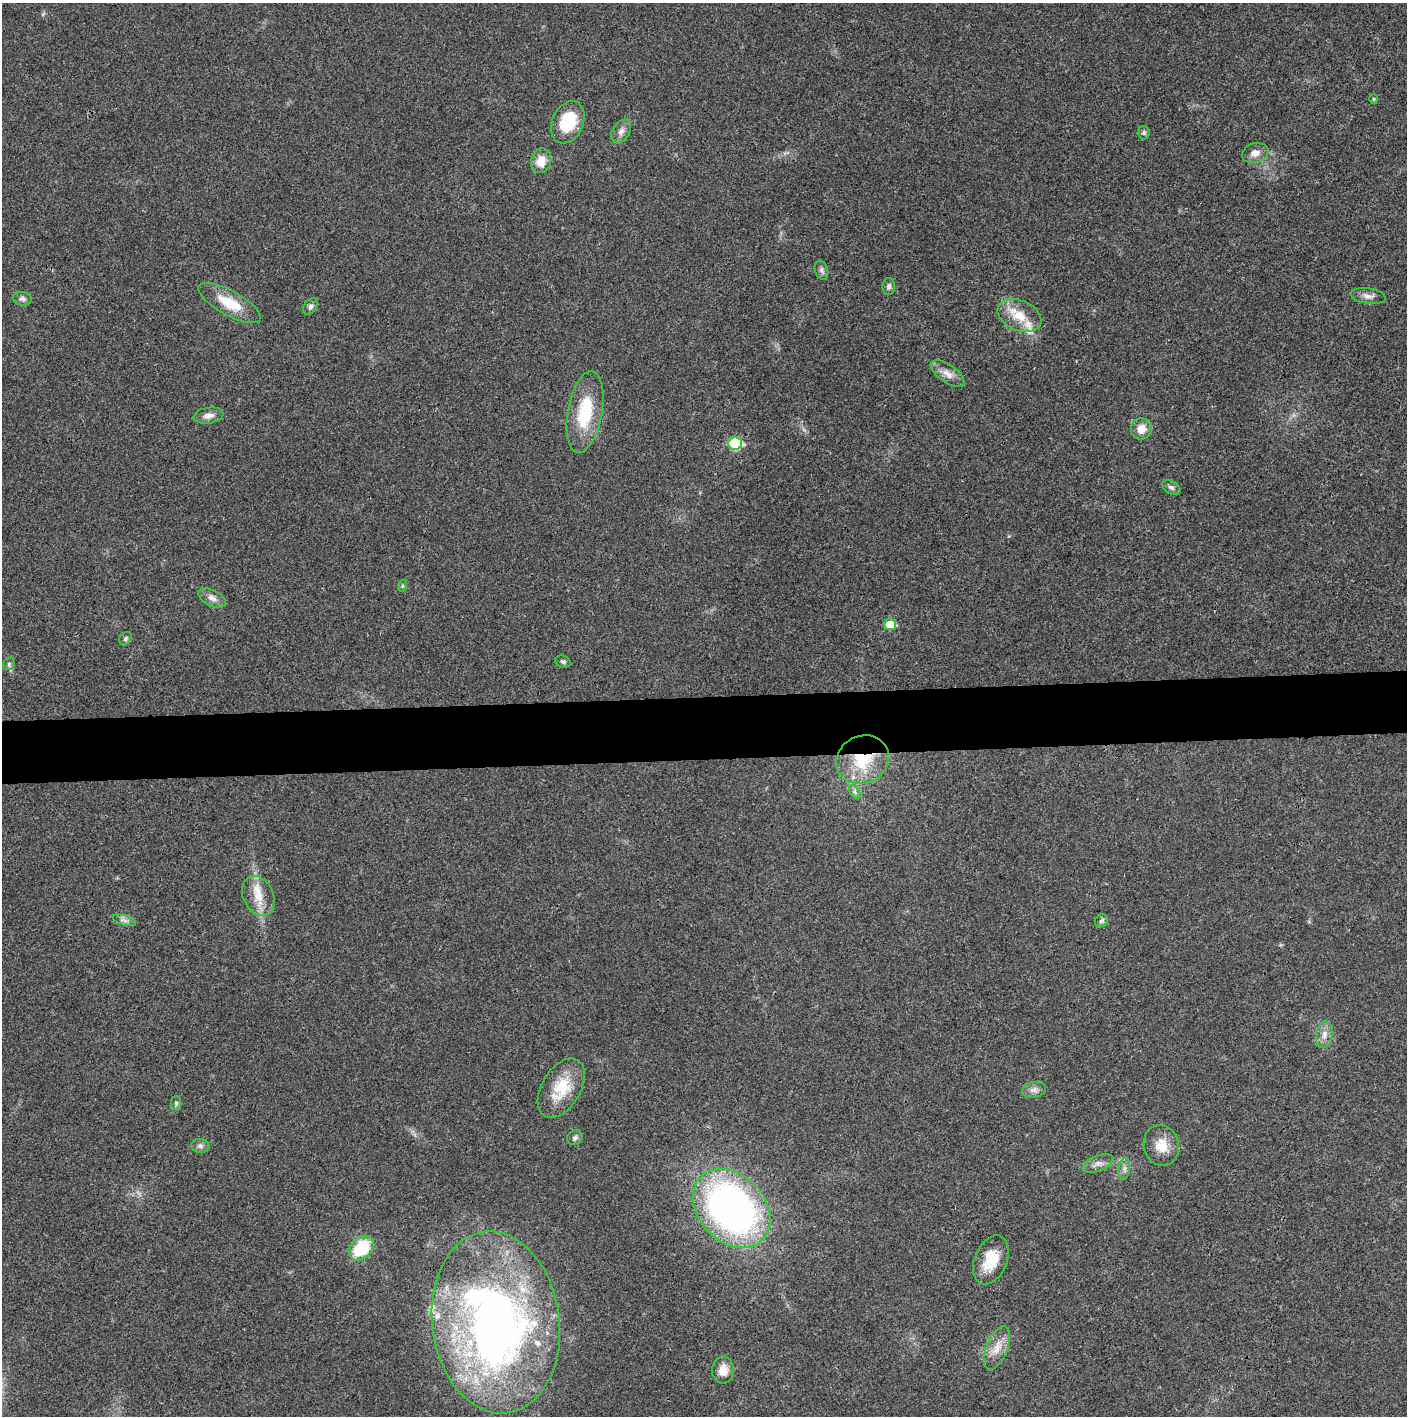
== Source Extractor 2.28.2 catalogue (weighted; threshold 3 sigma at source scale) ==
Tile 5 of 3 x 3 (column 2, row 2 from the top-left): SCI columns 1410-2814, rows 1416-2829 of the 4221 x 4243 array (HDU 1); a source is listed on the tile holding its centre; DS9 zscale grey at full resolution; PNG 1409 x 1418 px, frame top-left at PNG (2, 3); each listed source drawn as its Kron ellipse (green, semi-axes under 4 px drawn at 4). Shown black and unused: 4% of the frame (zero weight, under 3 of 4 exposures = <1% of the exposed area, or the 3 px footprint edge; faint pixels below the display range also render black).
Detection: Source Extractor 2.28.2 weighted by HDU 2 'WHT'; one run over the whole footprint, this tile lists its part. Background 0.0194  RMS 0.0041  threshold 0.0185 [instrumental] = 3 sigma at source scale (4.5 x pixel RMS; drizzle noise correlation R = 1.50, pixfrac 1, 0.05/0.05 arcsec/px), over >= 5 px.
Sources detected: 51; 6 inside a brighter listed object's ellipse — not listed separately; the other 45 listed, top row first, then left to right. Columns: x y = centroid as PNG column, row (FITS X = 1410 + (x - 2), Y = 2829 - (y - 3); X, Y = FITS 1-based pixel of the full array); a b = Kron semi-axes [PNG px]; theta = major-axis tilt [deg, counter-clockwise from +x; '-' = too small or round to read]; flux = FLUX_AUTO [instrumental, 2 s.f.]
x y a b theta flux
1374 99 5 4 - 0.45
568 122 22 15 66 16
621 131 12 8 56 2.4
1144 133 6 6 - 0.84
1255 153 13 9 16 3.4
541 161 12 10 75 5.8
821 270 10 6 -72 1.3
889 286 8 6 86 1.2
1368 296 18 7 -8 2.5
22 299 9 6 -5 1.5
230 303 35 12 -29 13
311 306 9 6 53 1.4
1019 316 23 15 -24 9.5
948 374 19 9 -36 3.7
585 412 41 17 80 21
209 416 15 8 9 2.8
1141 429 10 10 - 4.7
735 443 7 6 - 32
1171 487 10 6 -31 1.3
402 586 6 4 71 0.56
212 598 15 8 -26 2.7
890 624 6 5 - 8.7
126 638 7 5 48 0.88
563 662 8 5 -22 0.89
9 664 6 5 - 0.9
863 760 27 23 28 22
855 792 8 4 -53 0.98
258 896 21 15 -63 7.9
124 920 12 5 -16 1.5
1101 921 7 6 - 1
1324 1035 13 8 80 3.2
561 1088 32 19 59 15
1034 1090 12 8 10 2.1
176 1103 7 5 90 0.87
575 1138 8 7 - 1.2
1161 1145 20 17 -72 7.7
200 1146 9 7 -5 1.4
1098 1164 16 7 21 2.6
1124 1169 11 5 83 1.6
732 1208 44 33 -47 190
361 1248 14 10 45 20
991 1260 26 16 68 11
496 1322 91 63 -83 270
997 1348 23 10 68 5.8
723 1370 13 11 90 4.7
Overlapping masked pixels (flux is a lower limit): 1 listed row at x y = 863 760